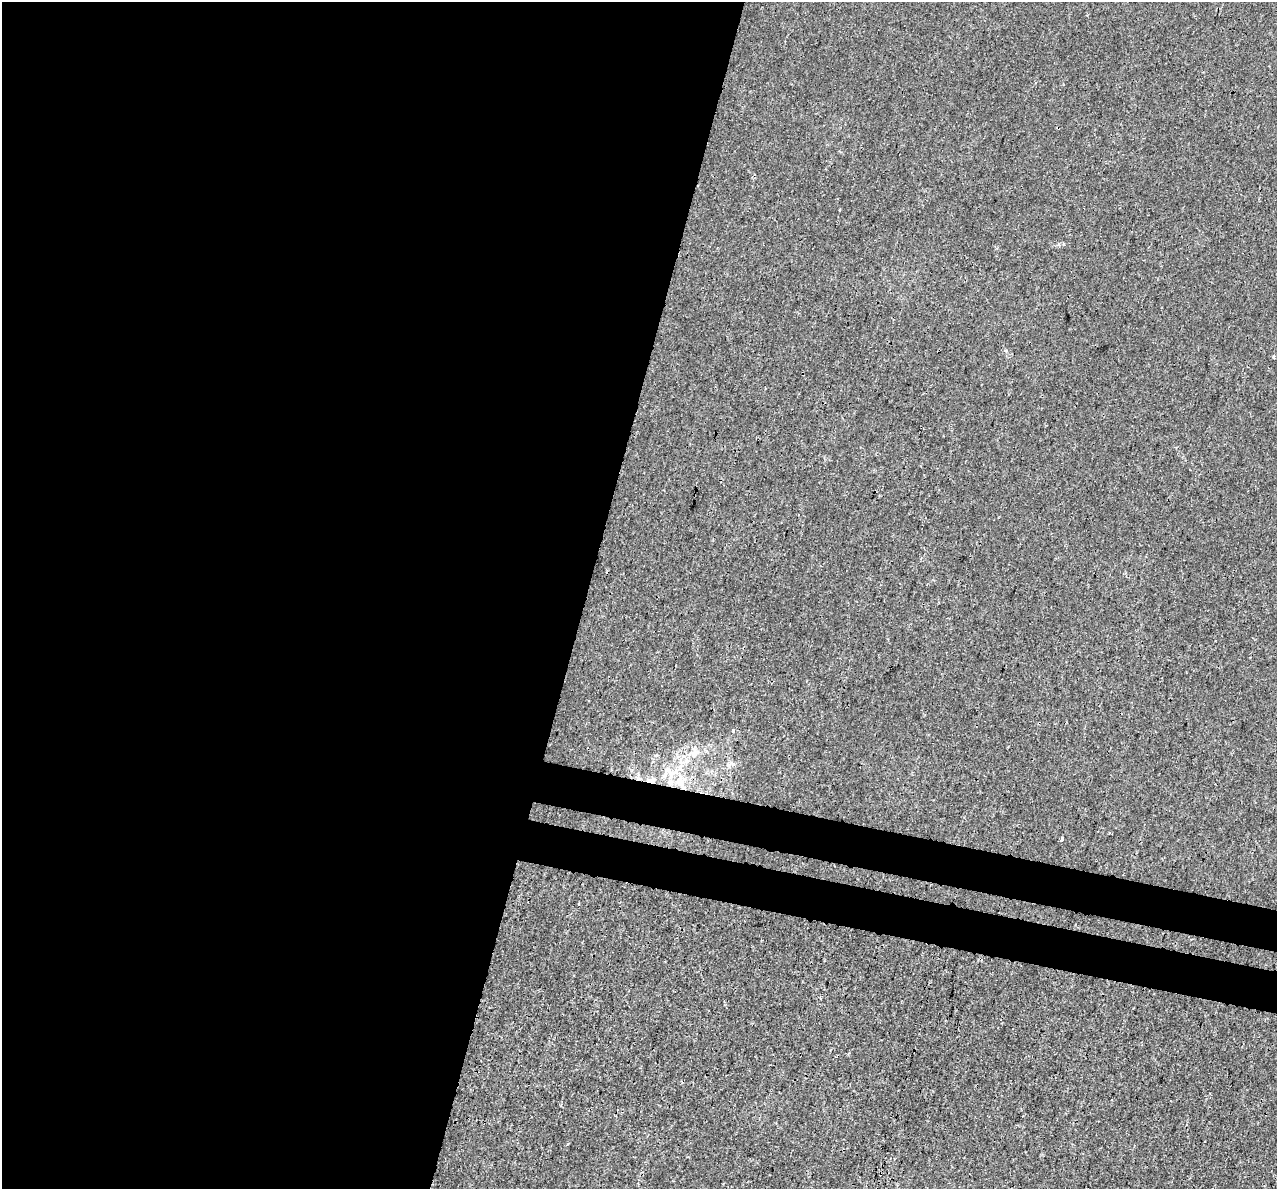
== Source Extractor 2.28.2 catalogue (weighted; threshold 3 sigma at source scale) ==
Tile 5 of 4 x 4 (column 1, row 2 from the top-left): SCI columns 26-1300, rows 2716-3902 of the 5142 x 5368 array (HDU 1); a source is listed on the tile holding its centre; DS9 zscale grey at full resolution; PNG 1279 x 1191 px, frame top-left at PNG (2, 2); no overlay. Shown black and unused: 50% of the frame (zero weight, under 3 of 4 exposures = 5% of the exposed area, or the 3 px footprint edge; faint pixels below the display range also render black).
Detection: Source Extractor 2.28.2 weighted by HDU 2 'WHT'; one run over the whole footprint, this tile lists its part. Background 1.88e-04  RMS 0.0015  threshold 0.00666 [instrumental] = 3 sigma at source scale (4.5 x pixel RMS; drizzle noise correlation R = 1.50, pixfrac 1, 0.0396/0.0396 arcsec/px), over >= 5 px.
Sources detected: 8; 2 inside a brighter listed object's ellipse — not listed separately; the other 6 listed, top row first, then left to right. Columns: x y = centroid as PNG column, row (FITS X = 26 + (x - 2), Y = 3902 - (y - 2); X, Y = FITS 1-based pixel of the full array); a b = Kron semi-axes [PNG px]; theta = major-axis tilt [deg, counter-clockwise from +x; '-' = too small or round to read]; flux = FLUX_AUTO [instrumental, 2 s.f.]
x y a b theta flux
733 730 5 4 - 0.2
694 753 24 8 21 2.2
671 774 16 9 81 1.8
651 780 14 6 1 1
680 782 10 8 -65 2.4
1061 839 3 3 - 2.1
Overlapping masked pixels (flux is a lower limit): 2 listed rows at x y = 651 780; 680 782